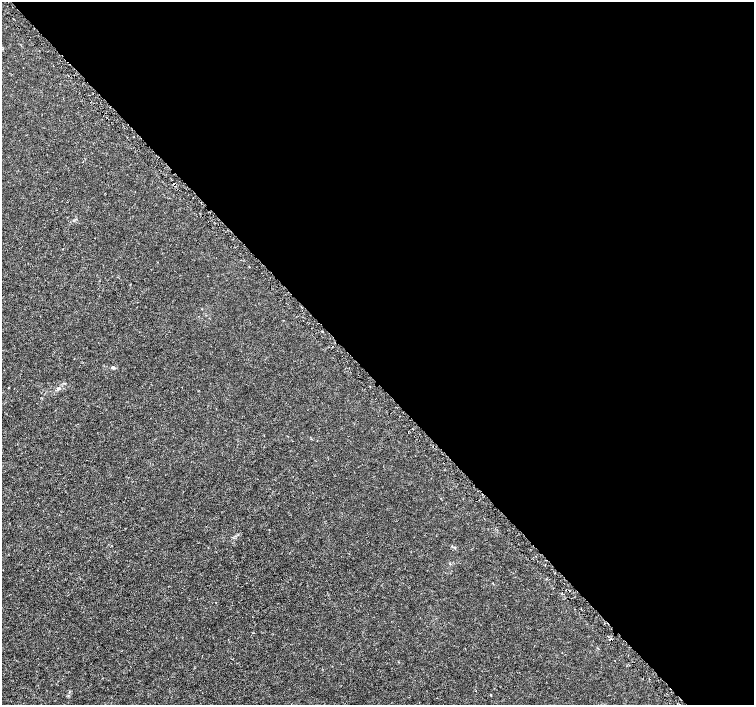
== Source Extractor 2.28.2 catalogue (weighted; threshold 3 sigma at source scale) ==
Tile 8 of 4 x 4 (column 4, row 2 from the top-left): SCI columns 4535-6037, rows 2982-4386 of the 6065 x 6026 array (HDU 1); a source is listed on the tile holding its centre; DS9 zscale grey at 2 x 2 block average (1 PNG px = mean of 2 x 2 image px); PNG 756 x 707 px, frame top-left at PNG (2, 2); no overlay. Shown black and unused: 54% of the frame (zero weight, under 3 of 5 exposures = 2% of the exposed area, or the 3 px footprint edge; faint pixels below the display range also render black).
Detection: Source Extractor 2.28.2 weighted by HDU 2 'WHT'; one run over the whole footprint, this tile lists its part. Background -5.22e-05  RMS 7.0e-04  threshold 0.00314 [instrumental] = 3 sigma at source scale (4.5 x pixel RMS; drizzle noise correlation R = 1.50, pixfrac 1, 0.0396/0.0396 arcsec/px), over >= 5 px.
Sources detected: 9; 3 cosmic-ray / hot-pixel residue — not listed; the other 6 listed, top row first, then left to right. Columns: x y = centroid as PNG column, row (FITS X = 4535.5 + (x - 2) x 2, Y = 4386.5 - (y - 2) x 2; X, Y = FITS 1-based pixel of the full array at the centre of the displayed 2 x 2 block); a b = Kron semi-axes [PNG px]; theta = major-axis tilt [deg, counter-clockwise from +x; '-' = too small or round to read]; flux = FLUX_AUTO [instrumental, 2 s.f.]
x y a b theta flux
174 184 3 2 - 0.1
249 267 2 2 - 0.088
112 367 4 3 - 0.2
9 388 2 2 - 0.082
59 388 5 4 - 0.31
491 695 2 2 - 0.29
Overlapping masked pixels (flux is a lower limit): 1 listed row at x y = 174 184